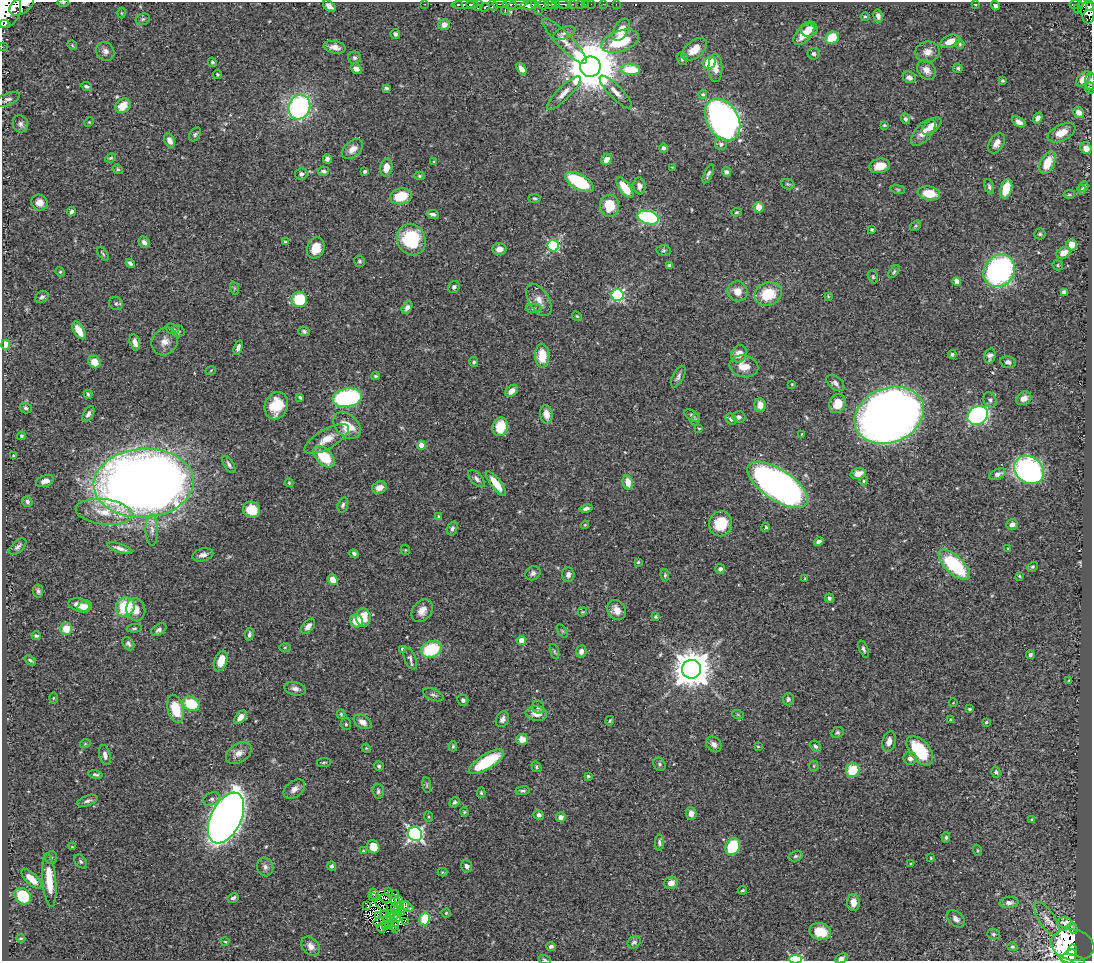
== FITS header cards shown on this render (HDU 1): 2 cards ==
NAXIS1  =                 1090
NAXIS2  =                  959

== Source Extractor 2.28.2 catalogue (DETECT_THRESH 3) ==
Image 1090 x 959 px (HDU 1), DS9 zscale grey, 1 PNG px = 1 image px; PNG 1094 x 963 px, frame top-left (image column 1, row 959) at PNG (2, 2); each listed source drawn as its Kron ellipse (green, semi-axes under 4 px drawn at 4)
Background 0.539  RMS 0.021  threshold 0.0642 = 3 sigma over >= 5 px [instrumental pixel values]
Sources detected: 436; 9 with non-positive FLUX_AUTO (blend fragments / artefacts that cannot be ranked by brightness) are neither listed nor drawn; the other 427 listed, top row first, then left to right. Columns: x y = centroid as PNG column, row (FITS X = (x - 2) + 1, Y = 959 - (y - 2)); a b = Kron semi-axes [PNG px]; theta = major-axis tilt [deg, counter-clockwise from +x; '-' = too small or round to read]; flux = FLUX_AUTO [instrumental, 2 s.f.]
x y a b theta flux
63 3 5 3 - 1.5
425 4 2 2 - 7.9
458 4 4 3 - 160
472 4 6 3 0 390
500 4 7 2 0 160
509 4 7 4 -7 240
518 4 11 4 17 260
550 4 5 3 - 350
555 4 4 3 - 180
563 4 8 3 -3 110
572 4 3 2 - 37
580 4 3 2 - 22
585 4 3 2 - 16
591 4 2 2 - 7.6
603 4 2 2 - 6.1
616 4 2 2 - 4.4
975 4 4 2 - 1
1076 4 7 3 0 120
22 5 14 8 35 1500
463 5 12 4 1 390
478 5 6 4 68 120
493 5 5 4 - 130
528 5 8 5 11 780
534 5 3 3 - 200
543 5 5 3 - 330
329 6 7 4 -37 7.3
995 6 4 4 - 4
1083 6 8 4 85 69
1090 6 4 3 - 190
485 7 5 3 - 120
7 9 18 13 74 4500
1077 9 2 2 - 5.7
505 10 5 3 - 89
538 10 3 2 - 60
1088 12 11 6 -88 450
121 13 5 3 - 1.4
878 16 6 4 -79 5.3
865 17 4 3 - 1.6
143 19 7 5 15 3
4 24 5 2 - 15000
444 25 6 5 - 8.1
809 29 8 7 - 14
621 30 12 7 57 20
564 33 12 6 20 5.6
395 34 5 5 - 3.6
804 34 13 7 46 24
832 38 7 6 - 49
565 41 30 7 -46 18
620 41 19 10 19 65
950 41 10 6 21 15
960 44 5 4 - 1.9
72 45 5 4 - 1.8
2 47 2 2 - 6.4
335 47 11 6 -11 10
694 49 14 8 39 23
105 51 10 8 -51 6.7
928 52 12 10 10 11
814 54 6 5 - 3.5
355 58 6 6 - 3.6
682 59 6 5 - 3.7
212 62 5 4 - 2.4
709 63 7 5 36 50
590 67 10 10 - 8700
715 68 14 7 -89 13
958 68 4 4 - 2.8
356 69 6 4 -32 7.1
521 69 6 4 -54 8.1
630 69 9 5 -5 46
927 70 11 8 -47 9.7
217 74 4 4 - 1.8
909 77 7 5 -26 7.3
1083 79 9 5 49 16
1002 81 3 3 - 1.7
1090 81 9 5 85 4.2
86 86 6 4 -25 3
386 88 4 3 - 2.7
1090 88 6 4 -88 2.9
616 92 22 6 -45 11
564 93 23 6 45 12
703 94 4 4 - 2.2
7 99 13 6 22 5
123 106 8 6 43 22
299 107 12 10 73 240
1079 112 6 5 - 9.7
1038 118 6 4 54 6.8
723 119 22 15 -59 780
905 119 5 4 - 3.2
89 122 5 3 - 1.4
1019 122 7 4 -29 6.4
20 124 8 7 - 5.5
884 125 4 3 - 1.7
932 126 11 6 38 16
923 133 16 8 48 15
1062 133 15 8 26 19
195 134 7 5 57 3
170 141 8 5 -65 8.9
996 143 11 7 58 10
721 144 6 6 - 6.1
663 148 4 4 - 3.4
1086 148 6 5 - 12
352 149 12 7 41 11
111 158 5 3 - 1.8
327 159 4 4 - 5
607 159 6 5 - 9
434 162 4 2 - 1.1
1048 163 12 7 65 30
880 166 10 7 13 21
672 167 4 2 - 1
386 168 9 6 78 15
118 169 5 4 - 2
323 171 6 4 -6 3.9
365 171 3 3 - 2.7
727 172 5 4 - 3.7
301 174 6 5 - 4.8
708 174 10 4 66 3.8
419 176 5 4 - 1.9
579 182 16 7 -30 83
788 184 7 5 -21 2.4
639 186 8 6 -83 6.7
1083 186 5 4 - 2.3
989 187 8 4 -74 3.3
625 188 12 5 -54 33
898 189 7 3 -9 1.9
1006 189 10 5 73 39
1082 190 5 4 - 2.3
929 193 11 7 -9 31
1069 194 5 4 - 1.9
401 196 11 8 10 43
535 198 6 4 -3 2.2
40 203 8 7 - 11
610 206 11 9 -87 33
759 207 5 5 - 14
71 212 5 3 - 3.3
736 212 5 4 - 1.7
433 214 6 3 -11 4.5
648 218 11 6 -14 200
916 226 6 4 38 2.1
872 230 4 3 - 2
1040 234 5 5 - 2.5
411 240 16 14 -65 88
144 242 6 5 - 5
285 242 3 3 - 1.8
1072 245 6 5 - 18
553 246 6 5 - 140
316 248 11 8 67 25
499 249 7 6 - 10
663 250 7 5 2 2.7
1063 253 7 5 25 15
103 254 7 4 -55 2
359 261 5 5 - 2.3
130 263 5 3 - 3.2
1058 265 5 5 - 2
670 266 4 3 - 4.1
999 271 17 15 53 320
60 272 5 4 - 1.9
894 272 7 4 53 2.6
873 277 7 5 -75 2.5
957 282 4 4 - 11
454 287 6 5 - 3.2
234 288 7 4 -71 1.9
738 291 10 10 - 15
1064 292 4 4 - 7.5
768 294 14 11 19 47
618 295 6 6 - 200
828 296 4 3 - 1.2
42 297 7 5 27 4
299 300 7 7 - 61
539 300 18 10 -58 14
116 303 7 6 - 3.4
407 307 7 4 57 5.2
533 308 8 4 1 2.6
577 316 5 4 - 1.7
172 329 7 5 -20 2.5
79 330 10 5 -59 21
178 331 6 6 - 2.8
304 331 6 4 -20 2.9
165 341 14 12 58 14
135 342 8 5 -76 9.2
6 345 5 4 - 41
238 348 8 4 73 5.4
739 354 9 7 59 14
952 354 4 4 - 2.5
542 356 12 7 -88 32
990 356 8 5 76 5.6
94 362 6 5 - 19
474 362 5 4 - 2.3
1008 362 8 5 -12 4.7
744 366 14 11 -12 19
211 370 5 3 - 1.3
375 376 4 3 - 2.1
678 377 12 5 63 5
835 383 10 6 -39 5.9
792 384 4 3 - 1.2
512 391 7 5 40 11
88 394 4 3 - 2.2
300 397 4 3 - 2.1
347 398 15 9 9 260
1024 398 8 6 35 8.5
990 400 8 6 -69 4.1
838 404 10 8 72 28
760 405 7 5 -81 11
276 406 14 11 68 44
26 408 6 5 - 3.4
88 414 9 5 59 5
546 414 9 6 -81 12
889 415 36 27 22 2000
978 415 11 9 31 270
692 416 9 5 -36 3.6
739 417 6 5 - 4.2
731 419 6 5 - 4
695 420 6 3 72 1.7
347 425 16 11 -42 34
500 427 9 7 71 36
699 428 3 2 - 1.3
802 434 2 2 - 1.1
21 436 4 4 - 2.1
327 439 25 9 30 23
421 445 4 4 - 21
13 456 4 3 - 1.5
324 457 13 7 -44 57
229 465 9 4 -56 4.4
1029 470 16 13 -38 390
858 474 7 5 14 15
998 474 9 5 25 6.2
477 479 10 5 -47 5.2
45 481 9 5 21 8.8
864 481 4 4 - 1.8
628 482 7 5 -78 16
144 483 50 34 3 2400
289 483 4 4 - 1.5
496 484 15 5 -53 27
778 485 35 15 -33 880
379 488 7 6 - 14
27 502 5 5 - 3.7
343 505 8 5 73 4.1
586 508 7 4 12 4.6
252 510 9 8 - 29
104 512 28 12 -7 35
439 516 4 3 - 1.7
720 524 12 11 - 45
585 525 4 3 - 1.4
1012 525 6 5 - 6.2
766 527 4 3 - 2.3
452 528 7 5 72 3.5
152 530 16 6 -89 9.1
819 542 5 4 - 6.3
18 547 10 5 43 4.4
120 548 13 4 -19 6.7
1008 549 3 3 - 1.2
405 550 5 4 - 1.5
354 554 4 3 - 3.6
203 555 10 6 13 7
638 562 4 3 - 1.7
954 565 20 9 -43 120
1032 567 6 4 31 2.1
720 569 5 5 - 3.8
533 573 8 7 - 4.7
568 575 7 6 - 5.7
665 575 6 4 -83 2
1019 576 4 3 - 1.5
805 578 3 2 - 1.2
333 580 5 4 - 16
38 591 6 5 - 3.5
829 598 4 4 - 3.2
79 605 11 6 -16 12
85 607 7 6 - 13
125 607 10 9 - 64
136 609 11 9 -78 13
616 610 10 8 -52 14
422 611 12 9 53 12
582 612 5 3 - 1.3
363 617 9 7 -87 26
655 617 4 4 - 1.9
356 621 7 6 - 29
308 626 9 5 50 8.3
134 628 7 4 5 2.5
66 629 6 6 - 25
159 630 8 5 31 4.7
562 631 7 4 -53 1.9
249 634 6 4 82 3.7
36 636 5 3 - 2.7
522 641 4 4 - 34
128 644 7 5 -52 3.6
285 647 6 4 1 1.5
403 649 4 3 - 4.4
431 649 11 8 19 81
863 649 9 4 -68 3.2
554 651 8 3 -71 2.2
581 651 6 5 - 5.2
1030 654 4 4 - 3.4
410 659 11 5 -69 4.9
30 660 6 4 -36 2.5
221 661 11 6 69 20
691 669 9 9 - 3700
1069 680 3 2 - 1.1
295 689 11 6 -13 6.8
433 695 11 5 -22 4
53 698 5 3 - 1.3
788 699 6 5 - 3.6
463 700 6 5 - 3.4
953 703 4 3 - 0.95
191 704 8 6 -26 63
538 707 6 6 - 4.3
176 709 14 8 -75 47
969 709 3 3 - 1.7
341 714 5 3 - 2.2
536 714 11 7 -5 14
738 715 6 4 -19 1.6
240 717 8 4 51 12
502 719 8 6 62 5.2
950 720 4 3 - 1.3
610 721 5 3 - 1.6
362 722 9 6 -32 10
986 722 4 3 - 1.7
346 724 6 5 - 2.4
837 732 6 5 - 2.9
522 739 6 5 - 15
889 742 10 6 76 10
85 744 5 3 - 1.3
714 744 9 6 -46 6.2
453 746 5 4 - 1.9
758 746 3 2 - 1.1
815 746 6 4 -41 3.7
366 748 5 3 - 1.3
920 751 17 9 -50 77
239 753 14 9 31 12
105 755 10 5 -77 6.9
910 758 7 6 - 6.6
324 762 7 3 6 1.8
486 762 20 7 31 78
660 764 7 5 -55 2.9
379 766 5 4 - 2.6
814 766 5 5 - 1.8
536 767 6 4 -58 2.4
853 770 7 6 - 51
996 772 5 4 - 2.5
96 774 7 3 -11 2.8
588 776 3 3 - 2.4
427 785 8 4 -82 2
294 789 12 8 37 8.7
378 791 7 5 -86 3.5
523 791 7 4 6 3.2
481 793 5 4 - 1.9
212 799 9 6 24 4.3
87 801 10 5 21 4.4
454 802 5 4 - 2.6
464 812 4 4 - 1.5
691 813 6 5 - 8.9
539 815 5 5 - 4.4
429 817 5 3 - 1.7
561 817 5 4 - 8.1
226 818 27 15 63 1400
1032 820 3 3 - 1.8
415 834 7 7 - 380
946 837 5 4 - 2.4
659 842 8 4 86 3.5
72 847 4 4 - 1.1
373 847 7 6 - 20
733 847 9 7 61 69
977 850 5 3 - 1.6
363 851 4 3 - 1.5
796 856 7 5 16 3
51 857 6 5 - 3.3
931 858 3 2 - 1.3
81 861 8 5 -51 3.2
911 864 4 3 - 1.4
332 866 5 4 - 3.1
467 866 6 5 - 4.5
265 867 9 8 - 6.1
442 872 5 4 - 1.5
31 879 13 5 -44 17
49 880 27 7 -85 37
671 883 7 6 - 12
742 890 4 3 - 2
388 892 3 2 - 1.5
374 894 5 3 - 1.5
393 894 6 2 0 2.2
23 896 9 7 -45 61
373 897 2 2 - 1.3
233 898 6 4 29 3.7
385 898 6 2 -17 0.61
399 900 3 2 - 0.21
396 902 7 2 -58 2
853 902 8 6 -88 13
1009 903 9 5 4 6
382 905 7 2 -42 0.65
400 905 2 2 - 1.7
367 906 4 2 - 0.79
407 906 7 2 -35 0.38
403 907 7 2 48 0.068
396 909 5 3 - 1.4
391 913 3 2 - 0.52
401 913 3 2 - 1.1
446 913 4 4 - 1.8
383 914 2 2 - 1.3
379 915 3 2 - 1.9
394 915 5 2 - 2.1
390 917 3 3 - 1.1
387 919 3 2 - 1.5
397 919 3 2 - 0.53
425 919 6 5 - 56
956 919 10 7 -43 6.5
1047 919 19 8 -57 12
405 921 4 2 - 0.57
379 922 5 2 - 1.3
1064 922 7 5 -5 2.8
390 925 4 3 - 0.14
385 926 4 3 - 1.9
394 926 5 3 - 2.7
381 928 5 3 - 0.42
1073 928 6 2 -65 1.5
395 930 3 2 - 1.3
820 932 11 8 -13 33
993 934 6 5 - 2.3
21 938 4 3 - 1.6
225 942 4 3 - 1.3
634 942 7 5 39 4.4
1073 945 22 15 -12 260
311 946 10 8 -50 9.8
551 946 5 4 - 4.3
1012 947 5 4 - 2.2
1072 950 6 4 87 100
1069 957 8 6 46 250
841 958 6 4 24 4.5
545 959 6 3 -21 1.8
796 959 6 4 -2 93
1072 959 13 4 -10 140
At the frame edge (FLAGS 8, measured only in part): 12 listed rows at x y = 63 3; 22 5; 1090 6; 7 9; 4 24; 2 47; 1090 81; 1090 88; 841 958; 545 959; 796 959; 1072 959
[9 non-positive-flux detections neither listed nor drawn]